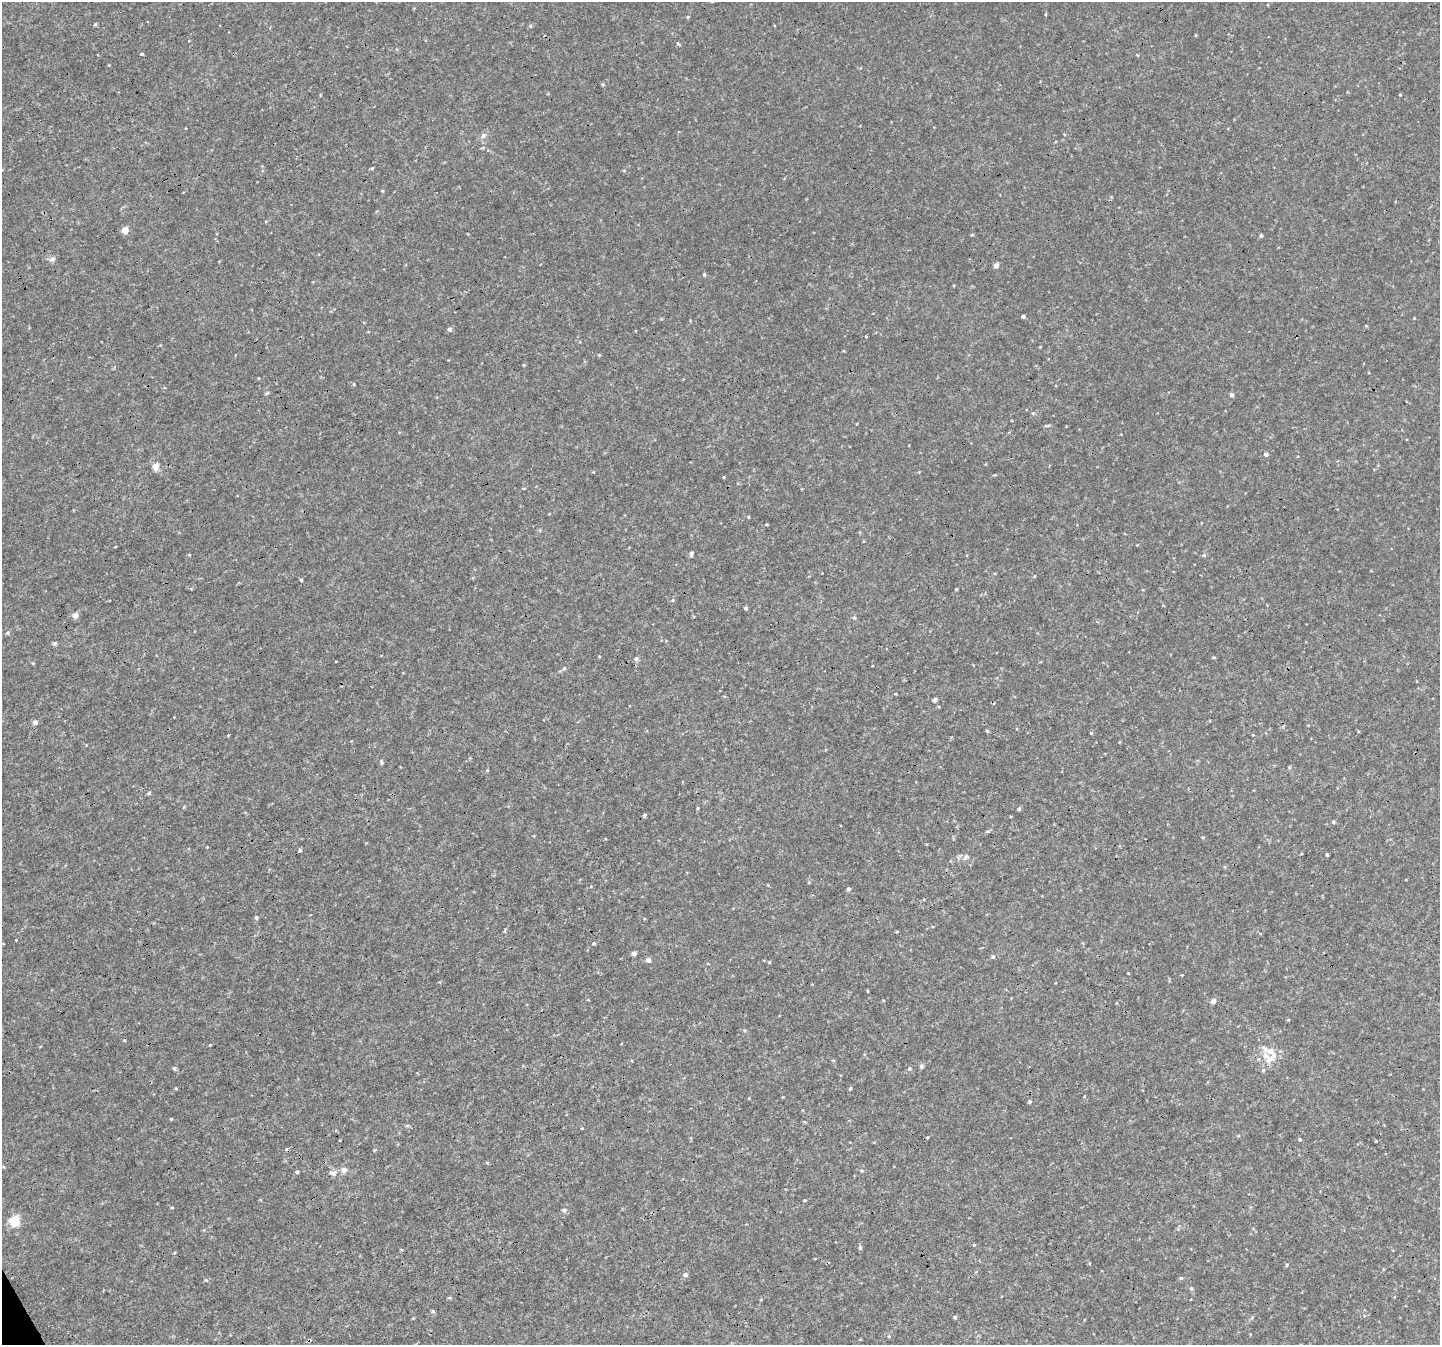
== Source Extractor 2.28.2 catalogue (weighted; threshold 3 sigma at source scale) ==
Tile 7 of 4 x 4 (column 3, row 2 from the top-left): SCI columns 2880-4317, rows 2794-4136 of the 5761 x 5647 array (HDU 1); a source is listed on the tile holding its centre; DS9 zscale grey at full resolution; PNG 1442 x 1347 px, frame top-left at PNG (2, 2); no overlay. Shown black and unused: <1% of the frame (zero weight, under 3 of 4 exposures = <1% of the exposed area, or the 3 px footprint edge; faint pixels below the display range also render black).
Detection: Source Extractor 2.28.2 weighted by HDU 2 'WHT'; one run over the whole footprint, this tile lists its part. Background 0.00675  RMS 0.0037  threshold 0.0166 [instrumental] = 3 sigma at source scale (4.5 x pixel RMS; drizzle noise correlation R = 1.50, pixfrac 1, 0.0396/0.0396 arcsec/px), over >= 5 px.
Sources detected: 113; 3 cosmic-ray / hot-pixel residue — not listed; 3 inside a brighter listed object's ellipse — not listed separately; the other 107 listed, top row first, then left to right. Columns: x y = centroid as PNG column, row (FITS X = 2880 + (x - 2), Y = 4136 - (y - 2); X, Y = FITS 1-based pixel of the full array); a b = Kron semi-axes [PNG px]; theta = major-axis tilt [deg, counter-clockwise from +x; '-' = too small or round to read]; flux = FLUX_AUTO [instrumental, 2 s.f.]
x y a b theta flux
688 17 4 4 - 0.42
530 26 5 4 - 0.49
1196 35 4 3 - 0.29
678 43 4 3 - 0.78
142 54 4 3 - 0.36
603 84 5 4 - 0.48
1400 95 3 3 - 0.29
483 135 7 7 - 1.3
372 168 5 3 - 0.39
624 170 5 3 - 0.32
382 191 4 4 - 0.35
125 230 4 4 - 5.8
972 235 5 3 - 0.35
1261 236 5 4 - 0.5
52 259 9 6 22 1.1
996 265 4 4 - 2.1
704 275 5 4 - 0.51
1023 316 4 3 - 0.98
450 329 5 5 - 1
866 336 3 3 - 0.94
1040 347 3 3 - 0.24
524 365 5 3 - 0.3
258 378 4 2 - 0.27
354 384 5 3 - 0.35
164 388 4 3 - 0.35
267 393 6 4 43 0.49
1231 395 4 4 - 1.2
1033 413 5 5 - 0.47
1047 426 9 3 1 0.6
1266 454 4 4 - 1.3
155 466 5 5 - 4.7
724 477 4 3 - 0.27
767 524 4 3 - 0.31
691 553 5 4 - 0.94
1204 555 5 5 - 0.49
301 580 4 3 - 0.46
956 589 3 3 - 0.4
673 600 5 4 - 0.46
746 608 4 4 - 0.64
75 615 5 5 - 3
854 618 5 4 - 0.5
8 633 5 4 - 0.58
55 643 5 5 - 0.71
636 659 6 5 - 0.93
33 663 5 3 - 0.32
564 668 5 4 - 0.56
895 693 4 3 - 0.37
935 700 4 4 - 1.4
35 722 5 5 - 1.4
987 731 5 3 - 0.36
1091 733 4 3 - 0.34
381 762 7 4 -73 0.52
1289 767 5 3 - 0.37
487 770 5 4 - 0.34
149 793 6 3 72 0.41
698 808 5 3 - 0.4
1019 809 4 4 - 0.64
645 815 6 4 28 0.57
1333 822 5 4 - 0.56
988 831 6 4 17 0.46
300 850 3 3 - 3.6
1327 855 3 3 - 0.6
966 857 8 6 10 1
1225 867 5 3 - 0.35
848 889 5 4 - 0.66
256 917 5 4 - 0.61
897 931 4 3 - 0.31
594 943 4 3 - 0.51
634 953 4 4 - 1.5
993 957 5 4 - 0.56
648 960 5 4 - 1.7
769 962 4 3 - 0.3
1128 973 4 2 - 0.25
868 991 5 3 - 0.28
1213 1001 5 4 - 1.8
210 1045 4 3 - 0.27
1265 1049 11 7 -61 1.7
1271 1058 22 9 41 4.2
921 1066 6 5 - 0.81
174 1068 5 4 - 0.56
910 1069 6 6 - 0.63
850 1088 4 3 - 0.4
749 1098 3 3 - 0.24
1030 1102 4 4 - 0.5
407 1125 6 4 2 0.46
582 1128 3 3 - 0.25
927 1137 3 3 - 0.3
1300 1139 4 4 - 0.51
374 1150 5 3 - 0.35
344 1170 7 6 - 1.8
862 1171 5 3 - 0.39
297 1172 5 4 - 0.61
333 1173 8 7 - 1.7
804 1200 4 3 - 0.37
564 1210 6 5 - 0.74
14 1221 5 5 - 26
974 1245 5 3 - 0.29
860 1248 5 5 - 0.75
1287 1265 5 3 - 0.39
685 1275 6 5 - 0.97
1181 1278 5 5 - 0.5
1191 1288 5 4 - 0.58
449 1298 5 3 - 0.41
433 1311 5 4 - 0.49
955 1317 5 4 - 0.54
889 1337 5 3 - 0.36
309 1341 5 4 - 0.89
Overlapping masked pixels (flux is a lower limit): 1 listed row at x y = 309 1341
Unlisted compact peaks at least as high as the median listed source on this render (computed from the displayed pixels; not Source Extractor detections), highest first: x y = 171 1119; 95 24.